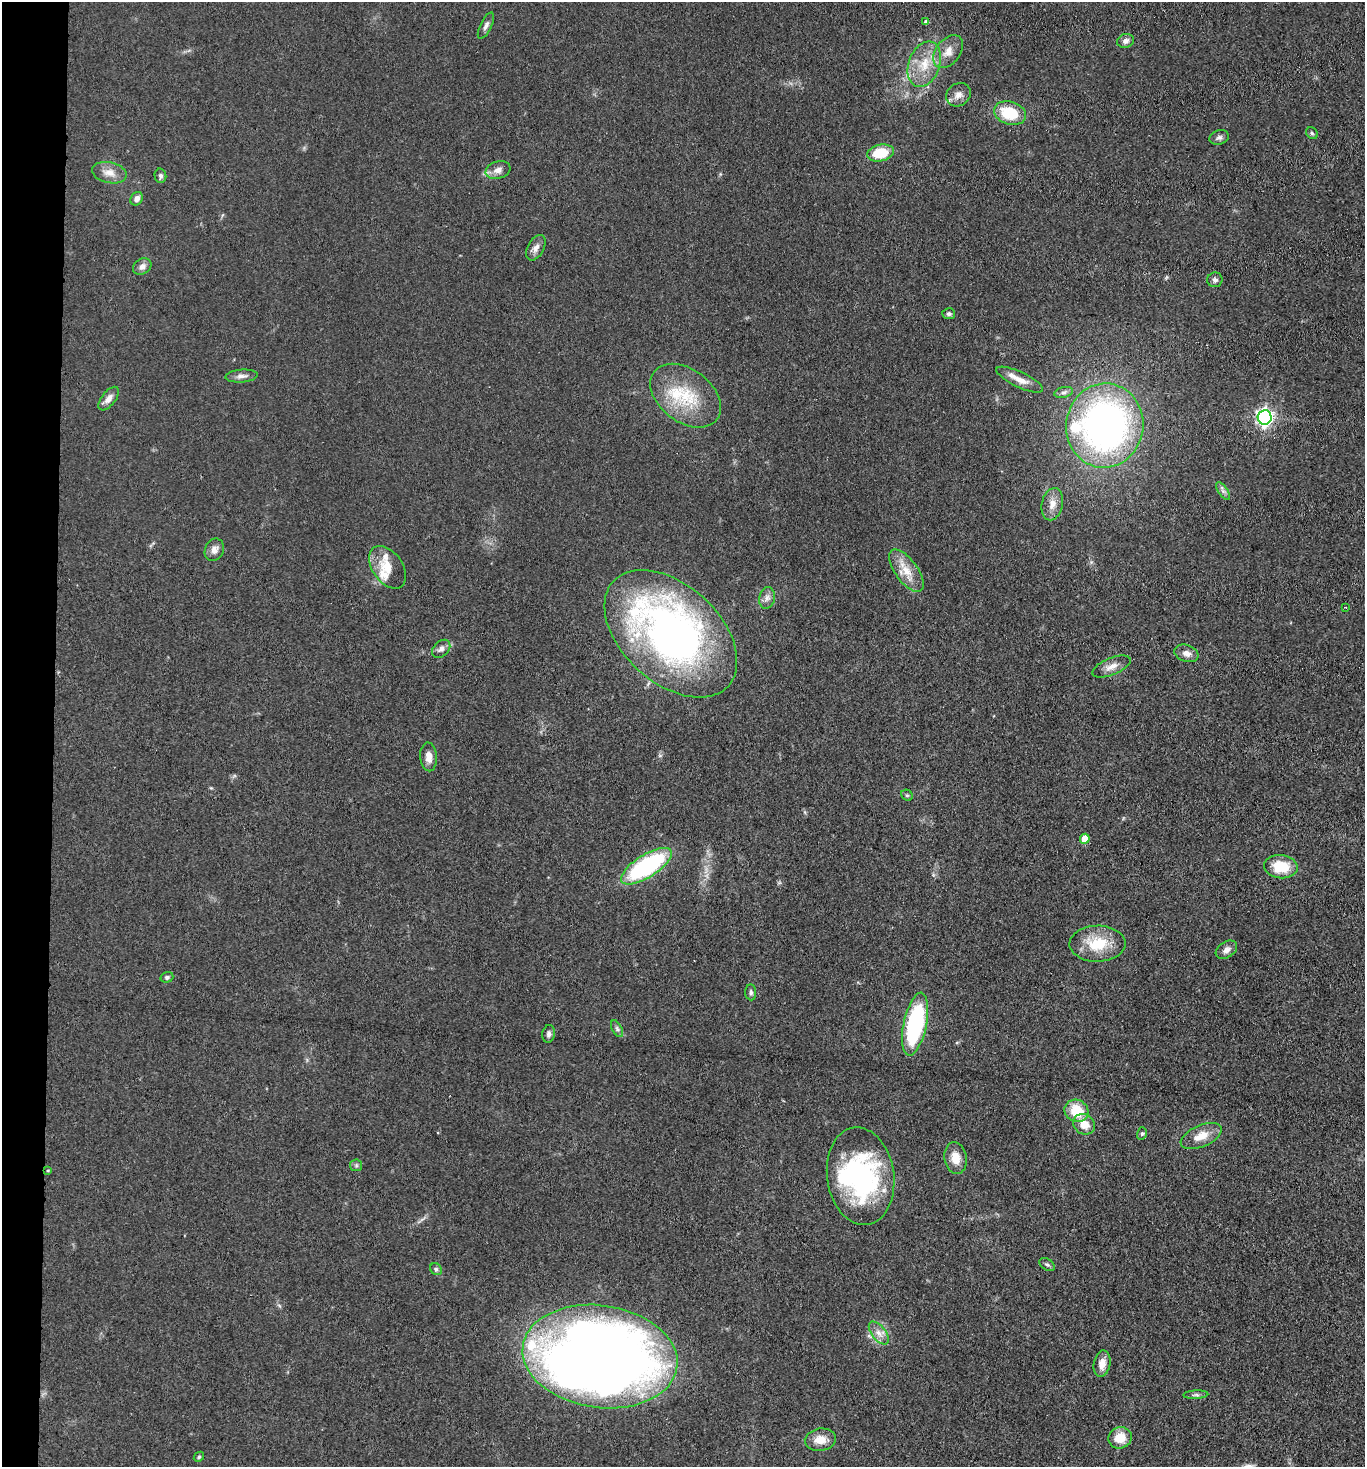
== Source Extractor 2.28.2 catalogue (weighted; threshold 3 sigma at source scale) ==
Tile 4 of 3 x 3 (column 1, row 2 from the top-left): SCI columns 161-1523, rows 1472-2936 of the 4486 x 4408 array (HDU 1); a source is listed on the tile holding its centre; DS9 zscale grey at full resolution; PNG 1367 x 1469 px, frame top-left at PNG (2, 2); each listed source drawn as its Kron ellipse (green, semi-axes under 4 px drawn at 4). Shown black and unused: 4% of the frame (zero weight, under 3 of 4 exposures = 5% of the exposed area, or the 3 px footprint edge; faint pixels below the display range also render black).
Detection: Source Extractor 2.28.2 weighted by HDU 2 'WHT'; one run over the whole footprint, this tile lists its part. Background 0.0693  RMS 0.0072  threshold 0.0323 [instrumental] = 3 sigma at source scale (4.5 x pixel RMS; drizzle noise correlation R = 1.50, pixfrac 1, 0.05/0.05 arcsec/px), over >= 5 px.
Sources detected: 72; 3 inside a brighter object's white glare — neither listed nor drawn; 4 inside a brighter listed object's ellipse — not listed separately; the other 65 listed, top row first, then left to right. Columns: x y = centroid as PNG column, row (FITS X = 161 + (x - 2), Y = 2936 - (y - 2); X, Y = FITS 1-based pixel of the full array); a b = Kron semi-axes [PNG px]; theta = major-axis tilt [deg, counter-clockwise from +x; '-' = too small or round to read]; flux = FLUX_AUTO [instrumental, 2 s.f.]
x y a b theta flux
926 22 4 4 - 2.3
486 26 14 5 63 2.8
1126 41 8 7 - 3.1
948 52 18 12 53 9
924 64 23 15 70 19
958 95 13 11 37 5.5
1010 113 16 11 -17 27
1312 133 6 5 - 1.1
1219 137 10 7 16 2.4
880 153 13 8 11 22
498 170 13 8 17 4.9
109 173 18 10 -12 7.1
160 176 7 6 - 2.1
137 199 7 6 - 3.6
536 248 14 8 60 4.2
142 266 10 7 32 3.5
1215 280 7 7 - 2.3
949 314 6 5 - 1.7
241 376 16 6 4 3.7
1020 380 25 7 -25 7.8
1064 392 9 5 12 2.2
686 396 39 26 -37 40
109 399 14 7 52 4.4
1265 417 7 7 - 260
1105 426 42 38 82 310
1223 491 10 5 -55 2.3
1052 504 16 10 77 7.5
214 550 11 9 67 4.5
388 567 24 15 -55 14
906 571 25 11 -54 13
767 598 11 8 80 3.8
1345 607 3 3 - 0.61
671 634 78 49 -42 370
441 649 10 7 44 3.4
1186 653 12 8 -19 4.8
1111 667 20 8 22 6.1
429 757 14 8 -86 5.6
907 795 6 5 - 1.2
1085 839 5 5 - 11
646 866 29 11 32 100
1281 867 17 11 -7 22
1098 944 28 18 1 25
1226 950 12 7 32 3.9
167 977 6 5 - 1.7
751 992 8 5 -85 1.8
915 1024 32 11 78 97
617 1029 9 5 -63 1.9
549 1034 9 6 82 2.3
1076 1111 12 11 - 21
1084 1124 11 10 - 9.8
1142 1133 6 5 - 1.2
1201 1136 22 10 23 11
956 1158 16 11 -80 9.5
356 1165 6 6 - 1.4
48 1170 4 3 - 0.67
861 1176 49 33 -82 120
1047 1265 8 5 -34 1.7
436 1269 6 5 - 1.5
879 1333 13 7 -52 4.9
600 1356 78 51 -8 1100
1102 1364 13 8 80 7.1
1196 1395 12 4 3 1.8
1120 1438 12 10 16 13
820 1440 15 11 8 9.3
199 1457 5 4 - 0.98
Overlapping masked pixels (flux is a lower limit): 1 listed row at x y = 861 1176